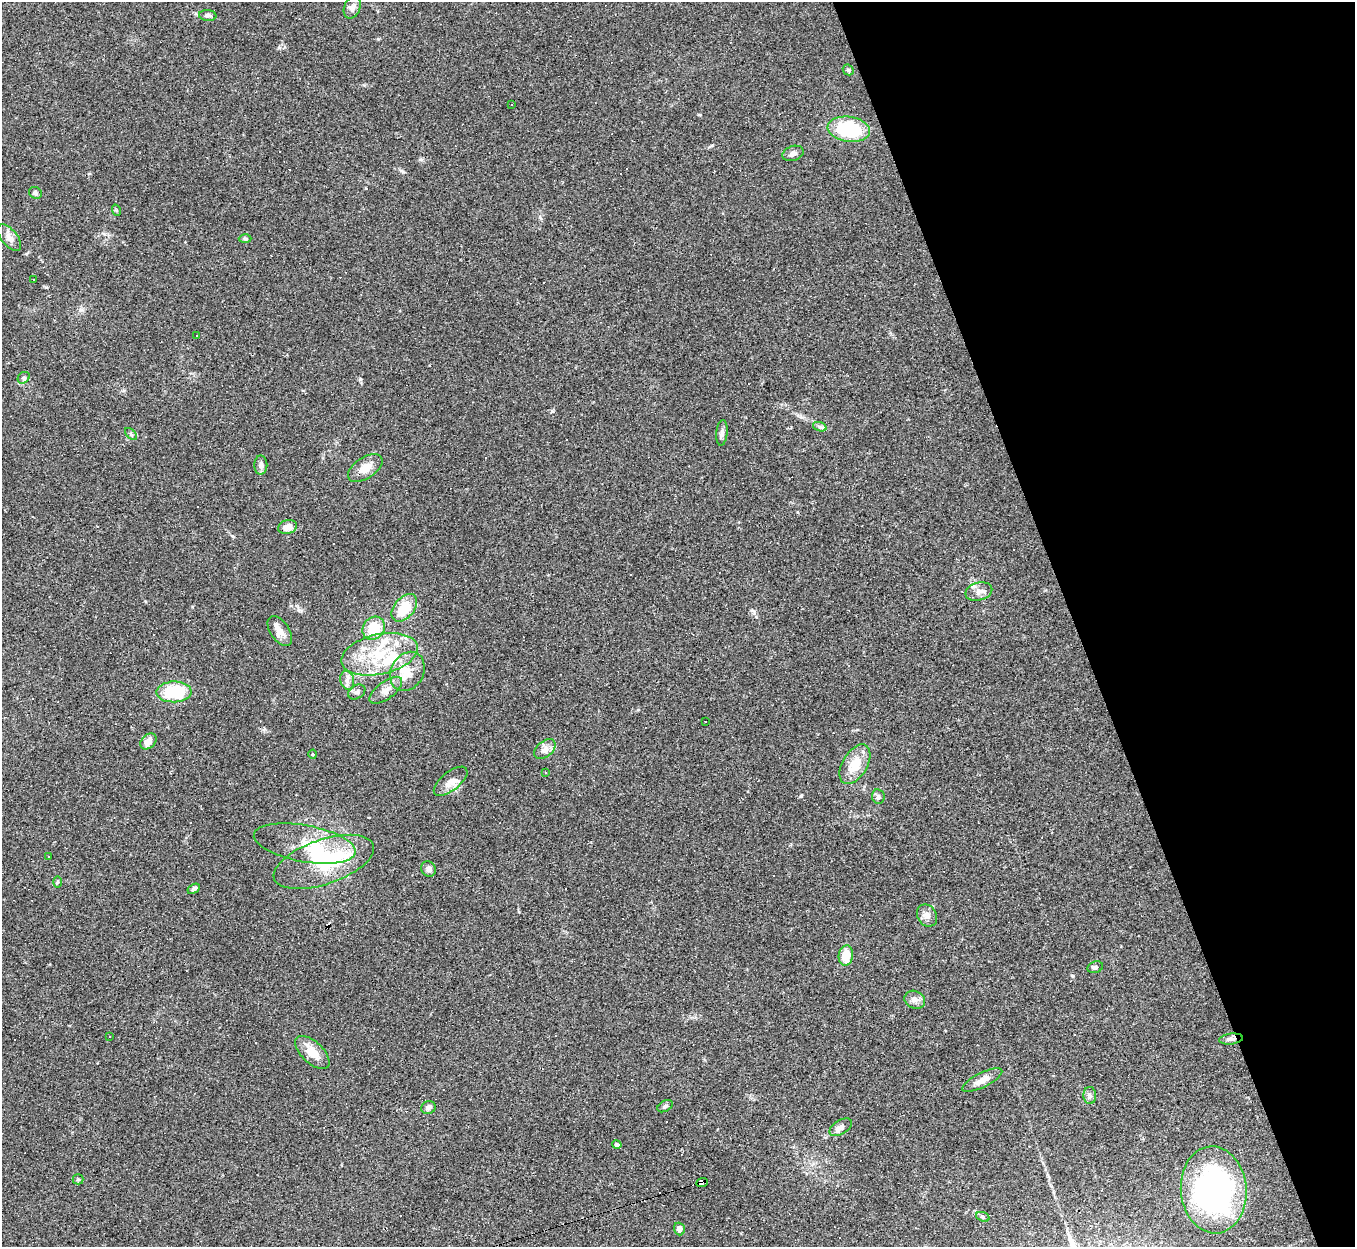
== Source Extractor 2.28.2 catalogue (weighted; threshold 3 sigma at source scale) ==
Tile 12 of 4 x 4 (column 4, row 3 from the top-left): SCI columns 4060-5412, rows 1517-2761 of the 5412 x 5396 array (HDU 1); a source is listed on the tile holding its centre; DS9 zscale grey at full resolution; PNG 1357 x 1249 px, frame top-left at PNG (2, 2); each listed source drawn as its Kron ellipse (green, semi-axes under 4 px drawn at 4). Shown black and unused: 21% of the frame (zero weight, under 2 of 3 exposures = <1% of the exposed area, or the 3 px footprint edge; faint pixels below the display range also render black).
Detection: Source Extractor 2.28.2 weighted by HDU 2 'WHT'; one run over the whole footprint, this tile lists its part. Background 0.0861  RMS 0.0075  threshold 0.0339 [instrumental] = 3 sigma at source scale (4.5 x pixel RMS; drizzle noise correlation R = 1.50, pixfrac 1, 0.05/0.05 arcsec/px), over >= 5 px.
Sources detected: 97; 1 inside a brighter object's white glare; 31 cosmic-ray / hot-pixel residue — neither listed nor drawn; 4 inside a brighter listed object's ellipse — not listed separately; the other 61 listed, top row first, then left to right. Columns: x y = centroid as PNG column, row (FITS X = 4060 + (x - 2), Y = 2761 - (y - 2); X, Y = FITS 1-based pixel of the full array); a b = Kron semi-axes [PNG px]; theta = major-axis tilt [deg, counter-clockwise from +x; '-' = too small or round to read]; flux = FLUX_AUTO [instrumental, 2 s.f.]
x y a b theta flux
352 8 11 8 67 3.9
208 15 9 5 -6 2.3
848 70 6 5 - 1.2
511 104 2 2 - 0.71
849 129 21 12 -8 50
793 153 11 7 17 3.1
35 193 7 5 -35 1.5
116 210 6 3 -71 0.8
9 237 16 8 -51 4.8
245 239 6 4 -1 1.1
33 279 2 2 - 0.57
197 336 2 2 - 0.42
24 378 6 5 - 1.4
820 427 7 4 -19 1.6
722 433 13 5 85 2.8
131 434 7 4 -45 1.3
261 465 9 6 90 3
365 468 19 10 34 9.7
288 527 9 7 16 6.5
979 592 14 9 15 4.3
404 608 16 10 50 20
374 628 12 10 52 20
280 631 17 9 -55 6.6
380 654 39 20 12 43
407 671 20 16 61 14
347 680 9 7 -76 3.6
386 690 19 8 37 6.2
174 692 17 10 1 39
357 692 9 6 33 2.2
705 721 3 2 - 0.5
148 741 9 6 42 6.5
545 749 12 8 39 4.6
313 754 4 3 - 0.65
855 764 22 12 59 16
546 773 3 2 - 0.56
451 781 20 9 39 6.7
878 797 7 6 - 2
305 844 52 18 -10 28
49 857 3 2 - 0.51
324 862 52 22 19 64
429 869 8 7 - 2.9
57 882 6 4 89 1
194 889 7 4 32 2
927 915 11 9 -58 4.3
846 956 10 7 80 15
1095 967 8 5 19 1.6
915 1000 11 8 -26 3.9
110 1037 3 2 - 0.61
1231 1039 12 5 6 2.9
312 1052 21 10 -44 12
982 1080 22 7 26 6.7
1090 1095 8 6 -87 2.3
665 1106 8 5 30 1.6
428 1107 7 6 - 2.9
841 1127 12 7 31 3.5
617 1145 5 4 - 2.1
78 1179 5 5 - 1.1
702 1183 6 4 22 210
1214 1190 43 33 -85 180
983 1217 7 4 -20 1.2
679 1229 6 5 - 3.8
Overlapping masked pixels (flux is a lower limit): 2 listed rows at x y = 1231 1039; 702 1183
Unlisted compact peaks at least as high as the median listed source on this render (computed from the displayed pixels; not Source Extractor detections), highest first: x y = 552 411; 360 379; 801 796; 1073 976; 403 172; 299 610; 232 536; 801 417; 378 39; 46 287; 699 115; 540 217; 364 85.